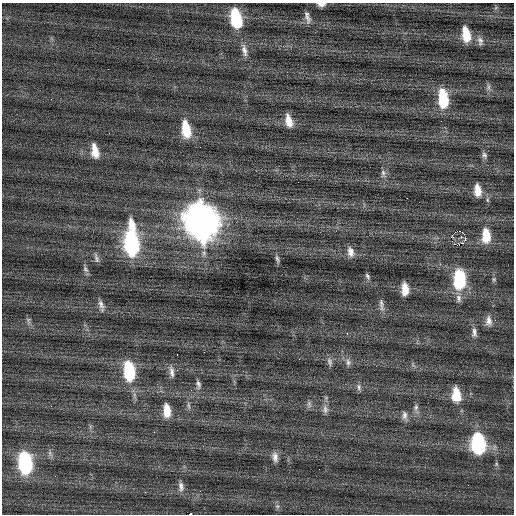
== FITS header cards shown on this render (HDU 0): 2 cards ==
NAXIS1  =                  512 / Axis length
NAXIS2  =                  512 / Axis length

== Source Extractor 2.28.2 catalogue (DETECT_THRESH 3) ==
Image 512 x 512 px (HDU 0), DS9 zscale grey, 1 PNG px = 1 image px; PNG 516 x 516 px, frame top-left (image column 1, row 512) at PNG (2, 3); no overlay
Background 0.308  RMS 0.83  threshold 2.49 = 3 sigma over >= 5 px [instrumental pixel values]
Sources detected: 62; all 62 listed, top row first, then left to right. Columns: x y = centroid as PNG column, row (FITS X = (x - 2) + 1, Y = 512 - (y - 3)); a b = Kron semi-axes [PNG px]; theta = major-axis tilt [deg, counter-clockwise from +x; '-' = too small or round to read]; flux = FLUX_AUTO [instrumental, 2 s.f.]
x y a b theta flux
321 4 9 5 0 260
307 17 16 7 -75 290
236 18 17 9 -78 3700
466 34 14 7 -79 1200
480 41 12 7 -83 230
244 50 18 7 -77 390
108 69 2 2 - 35
488 87 11 4 -86 160
443 99 17 8 -83 2800
289 121 13 7 -74 610
441 121 2 2 - 69
186 129 17 8 -80 1700
95 151 15 7 -78 760
484 155 8 7 - 160
383 173 11 7 -85 210
477 190 13 7 -83 650
407 198 2 2 - 250
201 221 19 13 -77 87000
132 225 19 10 -76 840
460 231 3 2 - 1100
486 236 15 9 -89 1200
451 237 3 2 - 480
465 240 3 3 - 150
131 243 18 10 -81 9400
461 243 4 2 - 84
455 244 3 2 - 290
351 252 13 8 -75 380
96 258 13 5 -74 170
277 259 12 4 -74 150
85 269 9 6 -60 150
367 276 9 5 -63 120
459 279 16 9 -89 4600
405 289 11 6 -89 730
459 298 11 7 -79 240
101 305 14 5 -76 240
381 305 20 5 -81 260
28 320 7 4 72 100
489 321 12 7 88 330
474 332 13 6 -90 250
347 333 3 2 - 240
177 354 2 2 - 64
330 361 12 7 -79 220
348 362 11 7 -84 220
129 371 17 9 -82 3700
172 372 15 6 -82 290
198 384 13 7 -84 220
359 387 10 6 -83 170
456 394 14 8 -85 1300
309 404 10 6 -77 170
189 405 8 4 -80 120
416 407 8 6 78 180
325 409 12 8 -86 290
167 410 15 7 -85 850
404 415 12 7 -84 250
478 443 15 10 -85 7100
50 453 7 4 -72 130
275 457 13 7 -81 330
25 463 16 9 -83 7700
55 476 2 2 - 28
181 487 14 7 -84 290
277 506 6 6 - 130
190 514 4 2 - 740
At the frame edge (FLAGS 8, measured only in part): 2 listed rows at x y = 321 4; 190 514